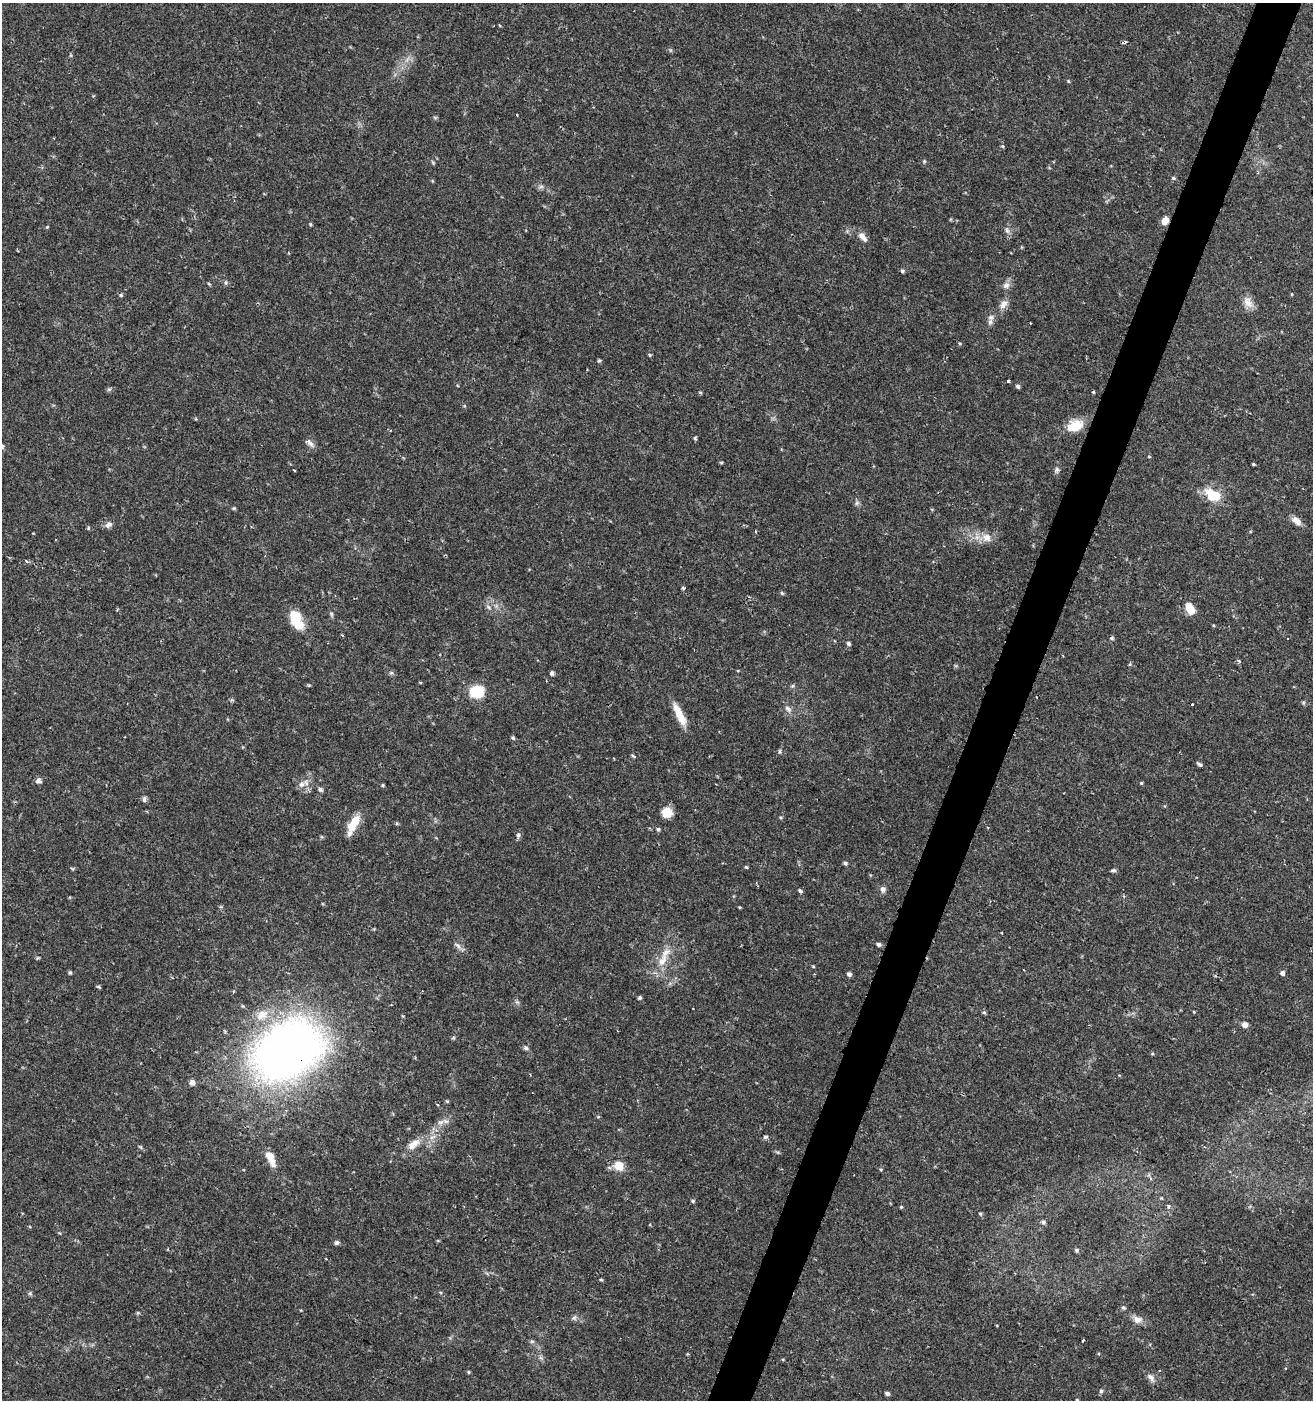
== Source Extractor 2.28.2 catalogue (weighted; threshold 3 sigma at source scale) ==
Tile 10 of 4 x 4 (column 2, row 3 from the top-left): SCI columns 1592-2902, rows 1404-2801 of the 5735 x 5611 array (HDU 1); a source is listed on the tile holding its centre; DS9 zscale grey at full resolution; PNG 1315 x 1402 px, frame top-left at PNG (2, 3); no overlay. Shown black and unused: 3% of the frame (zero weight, under 2 of 3 exposures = <1% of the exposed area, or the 3 px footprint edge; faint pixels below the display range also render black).
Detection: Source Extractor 2.28.2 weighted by HDU 2 'WHT'; one run over the whole footprint, this tile lists its part. Background 0.0352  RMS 0.0032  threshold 0.0142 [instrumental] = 3 sigma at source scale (4.5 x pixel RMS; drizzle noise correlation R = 1.50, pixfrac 1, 0.0396/0.0396 arcsec/px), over >= 5 px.
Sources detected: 134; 1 too faint to see at this stretch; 1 inside a brighter object's white glare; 2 cosmic-ray / hot-pixel residue — not listed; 2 inside a brighter listed object's ellipse — not listed separately; the other 128 listed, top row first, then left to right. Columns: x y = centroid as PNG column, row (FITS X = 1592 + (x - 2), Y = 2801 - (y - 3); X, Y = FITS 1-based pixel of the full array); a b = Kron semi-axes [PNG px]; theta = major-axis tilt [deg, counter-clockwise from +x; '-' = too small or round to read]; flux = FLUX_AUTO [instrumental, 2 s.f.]
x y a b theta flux
1125 42 6 3 20 0.98
1068 81 5 3 - 0.3
435 118 6 4 -1 0.39
924 161 5 4 - 0.38
1173 178 5 5 - 0.44
541 187 7 4 1 0.7
1165 220 8 7 - 2.6
310 224 4 3 - 0.33
47 227 4 3 - 0.28
1007 230 9 5 -63 0.98
863 237 16 8 -50 2.1
902 271 5 4 - 0.57
226 283 6 4 85 0.55
209 284 5 3 - 0.31
1006 285 10 8 44 1.5
121 295 5 4 - 0.42
1248 302 18 10 -64 2.9
1003 304 14 9 56 2.1
991 317 9 9 - 1.4
1030 323 2 2 - 0.24
650 355 6 3 -70 0.36
599 360 5 4 - 0.44
1008 381 3 3 - 2
1018 386 6 5 - 0.6
109 389 6 5 - 0.55
1093 392 4 4 - 0.34
1075 426 21 12 24 6.5
695 438 5 4 - 0.4
309 443 14 5 -42 1.4
2 446 6 5 - 0.66
1149 457 5 3 - 0.24
721 462 5 3 - 0.36
1253 464 3 3 - 0.32
1057 469 7 6 - 0.73
1210 495 22 12 -67 5.8
857 503 7 6 - 0.7
234 508 5 4 - 0.38
1296 521 14 7 -38 2.2
108 525 10 7 31 1.2
986 537 15 10 -31 3.2
27 562 4 3 - 0.85
683 588 4 4 - 0.53
782 593 5 4 - 0.46
489 607 7 4 -46 0.67
1190 608 12 8 -65 4.5
331 614 6 4 -61 0.5
296 619 25 13 -67 7.6
342 635 3 3 - 0.36
1112 638 5 5 - 0.53
849 644 6 5 - 0.56
1239 661 4 3 - 0.69
391 673 6 4 18 0.49
552 673 6 5 - 0.66
792 686 6 4 44 0.45
476 692 15 12 11 9.4
1036 697 2 2 - 0.21
1192 704 3 3 - 1.2
788 709 11 6 -44 1.3
679 715 28 8 -64 5.7
513 738 5 4 - 0.47
780 752 6 4 -85 0.48
633 756 5 4 - 0.48
1199 764 7 4 -35 0.74
38 781 7 6 - 1.2
1141 783 4 4 - 0.33
302 784 10 8 26 1.8
383 785 4 4 - 0.37
320 789 7 5 -45 0.72
144 799 7 4 89 0.91
667 812 12 11 - 3.8
353 824 22 9 59 6.5
658 829 5 5 - 0.57
518 835 8 6 78 0.8
845 863 5 4 - 0.64
746 867 4 4 - 0.37
1113 870 6 5 - 0.61
883 889 8 7 - 1
800 891 4 3 - 1.5
739 907 3 3 - 0.28
1002 933 3 2 - 0.23
879 944 5 5 - 0.68
458 946 11 5 -45 1.1
37 958 5 4 - 0.36
662 961 20 10 59 4.7
813 966 5 3 - 0.3
70 973 6 4 -1 0.43
1282 973 5 5 - 1
849 974 5 5 - 0.98
98 987 5 4 - 0.44
639 998 4 4 - 0.54
984 1012 5 5 - 0.46
1194 1012 4 3 - 0.22
1245 1025 7 6 - 1.4
453 1037 5 4 - 0.46
526 1048 7 5 -17 0.65
287 1051 69 50 31 220
1152 1054 5 3 - 0.3
192 1082 6 6 - 1.2
447 1101 5 4 - 0.36
437 1104 3 2 - 0.26
598 1117 5 3 - 0.28
441 1122 9 6 15 1.4
765 1136 6 5 - 0.63
432 1137 11 5 26 1.4
413 1144 21 10 37 3.7
141 1147 6 4 -71 0.41
270 1158 21 8 -64 4.1
619 1165 7 6 - 7.9
881 1169 4 4 - 0.35
693 1201 5 4 - 0.44
1168 1206 6 5 - 0.62
901 1207 4 4 - 0.32
980 1214 5 4 - 0.37
1043 1222 6 5 - 0.57
337 1243 7 5 6 0.75
1076 1250 5 5 - 0.5
601 1280 5 3 - 0.34
30 1293 6 5 - 0.51
1123 1308 6 5 - 0.57
574 1318 8 6 36 0.8
1137 1319 13 9 -22 2.2
532 1341 7 4 0 0.51
1083 1341 3 2 - 0.54
468 1372 4 4 - 0.42
1151 1378 13 7 -50 1.6
1101 1391 6 5 - 0.66
887 1393 5 4 - 0.75
1077 1400 4 4 - 0.32
Overlapping masked pixels (flux is a lower limit): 2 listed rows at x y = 1165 220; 287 1051
Isophote crosses this tile's border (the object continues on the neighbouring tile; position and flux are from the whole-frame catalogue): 2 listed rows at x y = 2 446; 1077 1400